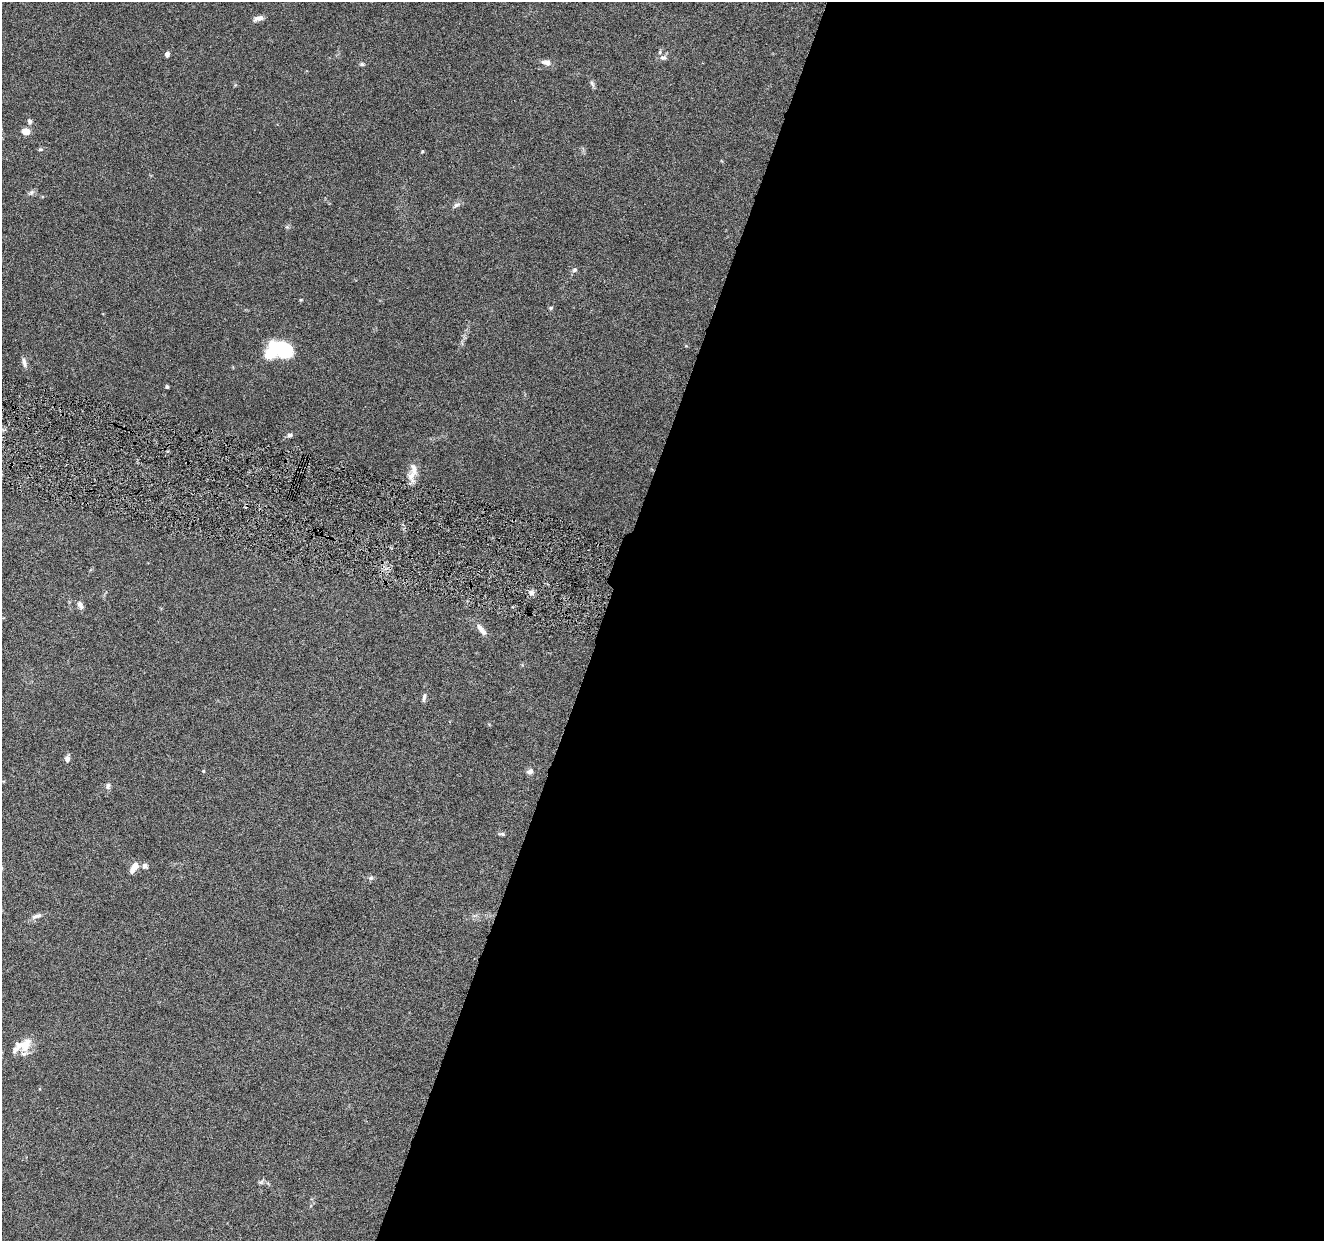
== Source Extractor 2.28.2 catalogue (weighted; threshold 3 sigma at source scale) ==
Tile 12 of 4 x 4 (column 4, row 3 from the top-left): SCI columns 3975-5296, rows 1501-2739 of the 5302 x 5350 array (HDU 1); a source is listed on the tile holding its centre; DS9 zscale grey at full resolution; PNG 1326 x 1243 px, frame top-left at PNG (2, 2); no overlay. Shown black and unused: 55% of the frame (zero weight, under 4 of 8 exposures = <1% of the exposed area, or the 3 px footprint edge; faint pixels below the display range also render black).
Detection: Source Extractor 2.28.2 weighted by HDU 2 'WHT'; one run over the whole footprint, this tile lists its part. Background 0.0882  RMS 0.0047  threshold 0.0192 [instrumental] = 3 sigma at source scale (4.09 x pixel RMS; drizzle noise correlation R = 1.36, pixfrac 0.8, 0.05/0.05 arcsec/px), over >= 5 px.
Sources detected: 41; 2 inside a brighter object's white glare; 1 cosmic-ray / hot-pixel residue — not listed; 4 inside a brighter listed object's ellipse — not listed separately; the other 34 listed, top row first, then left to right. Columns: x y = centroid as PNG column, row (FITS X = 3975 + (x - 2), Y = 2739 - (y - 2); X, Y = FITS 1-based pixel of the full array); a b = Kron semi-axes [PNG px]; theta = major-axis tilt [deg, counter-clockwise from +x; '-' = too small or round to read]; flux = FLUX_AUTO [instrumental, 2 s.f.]
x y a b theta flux
258 18 13 6 15 2.2
167 54 4 4 - 2
663 57 9 7 -1 1.5
546 62 13 8 -10 2.2
362 64 6 4 -22 0.68
592 84 10 5 -65 1.1
30 122 7 7 - 1.2
26 131 7 6 - 4.6
422 151 4 3 - 0.44
31 192 8 6 22 1.1
456 205 11 5 30 1.4
575 270 6 6 - 1
301 300 5 4 - 0.43
551 308 6 4 22 0.57
282 347 20 16 -35 22
24 362 14 6 -75 1.7
167 387 3 3 - 0.69
290 435 6 5 - 1.2
411 476 16 11 86 4
531 592 8 7 - 1.6
80 605 10 6 -61 2
481 629 17 7 -50 3.1
424 697 13 5 81 1.2
67 759 9 6 86 1.4
203 771 4 4 - 0.46
530 772 8 7 - 1.5
108 786 8 7 - 1.3
502 834 9 4 -2 0.83
135 866 10 7 47 3.7
145 866 7 7 - 1.4
371 878 7 6 - 0.98
36 916 16 6 17 1.9
22 1045 30 13 28 8.2
261 1182 7 5 10 0.87